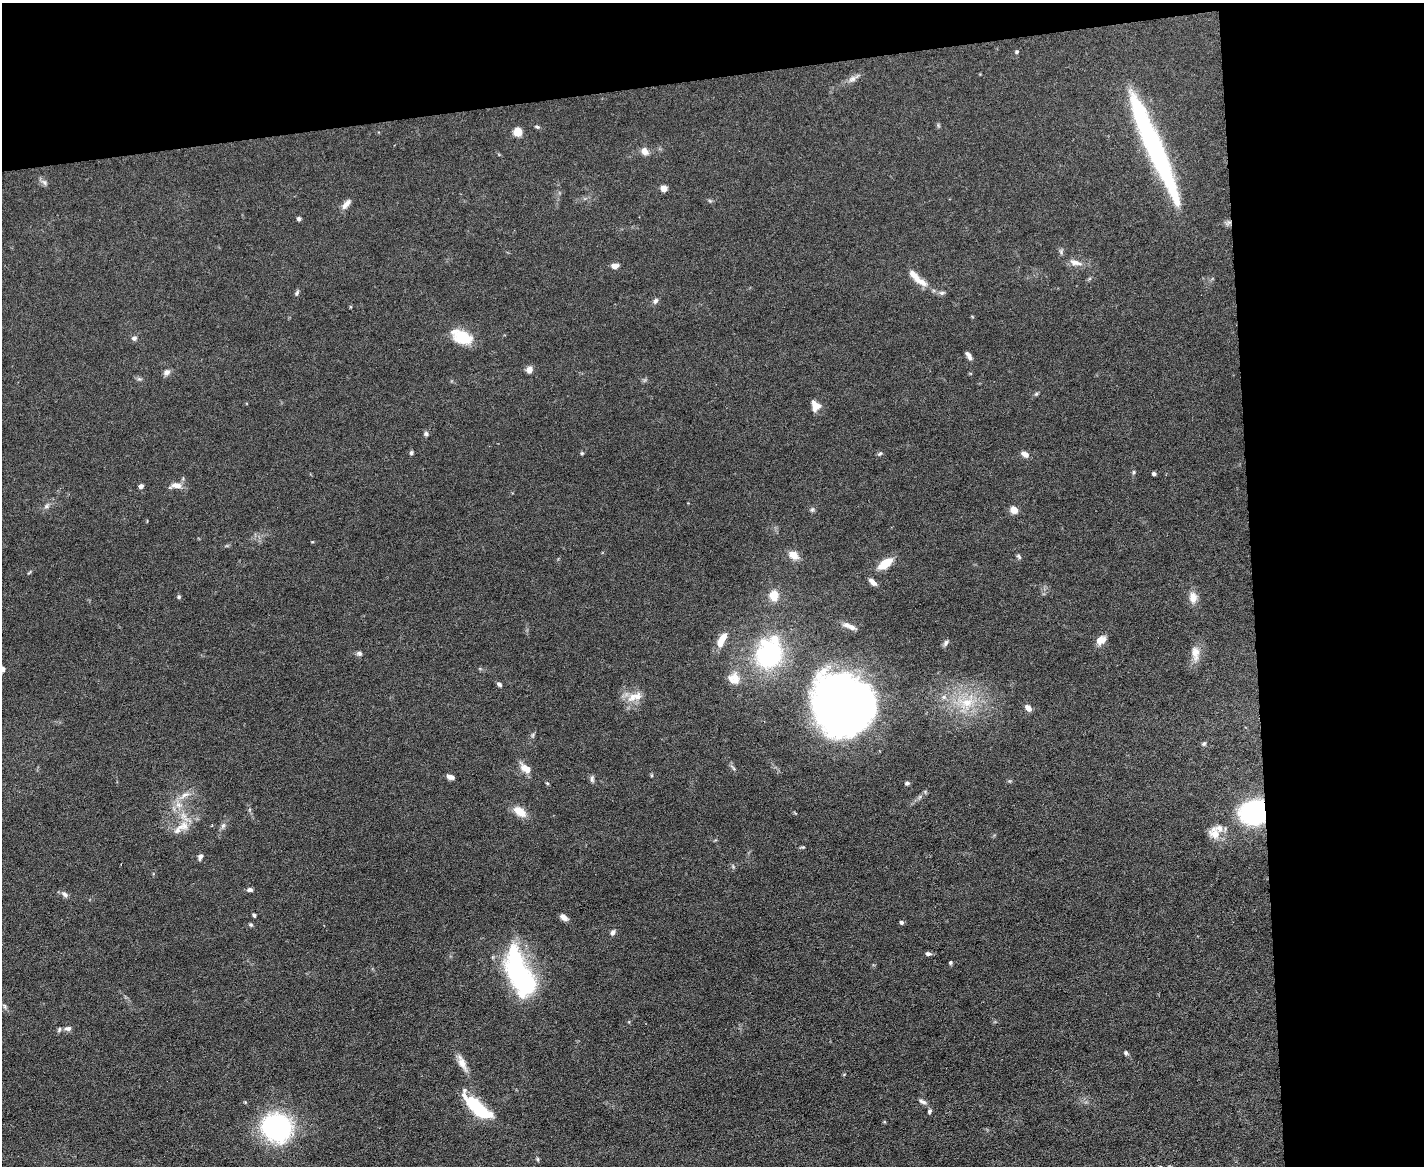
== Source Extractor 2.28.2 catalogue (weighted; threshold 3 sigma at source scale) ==
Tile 3 of 3 x 4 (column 3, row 1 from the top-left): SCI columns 2975-4396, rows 3493-4656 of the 4635 x 4656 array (HDU 1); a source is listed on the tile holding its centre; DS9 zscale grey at full resolution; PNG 1426 x 1168 px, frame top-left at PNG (2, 3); no overlay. Shown black and unused: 19% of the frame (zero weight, under 5 of 9 exposures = <1% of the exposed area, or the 3 px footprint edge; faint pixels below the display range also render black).
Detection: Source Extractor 2.28.2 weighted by HDU 2 'WHT'; one run over the whole footprint, this tile lists its part. Background 0.0889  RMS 0.0045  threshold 0.0184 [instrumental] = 3 sigma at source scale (4.09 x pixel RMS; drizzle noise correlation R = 1.36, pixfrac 0.8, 0.05/0.05 arcsec/px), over >= 5 px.
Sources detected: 103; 3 inside a brighter object's white glare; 1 long thin detection or spike segment (spike, bleed or trail) — not listed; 8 inside a brighter listed object's ellipse — not listed separately; the other 91 listed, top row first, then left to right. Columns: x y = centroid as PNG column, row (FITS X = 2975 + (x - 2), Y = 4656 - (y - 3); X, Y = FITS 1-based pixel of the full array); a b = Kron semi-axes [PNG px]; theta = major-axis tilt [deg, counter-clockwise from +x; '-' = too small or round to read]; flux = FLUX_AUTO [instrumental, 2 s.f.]
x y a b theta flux
1017 52 4 4 - 0.66
853 78 16 7 26 2.3
537 127 6 4 -21 0.64
517 132 7 6 - 6.3
644 151 7 6 - 3.9
44 182 9 5 -50 1.2
664 188 6 5 - 3.4
346 204 16 6 52 2.4
299 219 5 5 - 0.82
1075 262 17 7 -16 3.1
615 266 7 5 1 2.6
914 275 21 9 -49 4.4
297 293 9 4 71 0.79
942 293 8 6 1 1
655 301 8 6 57 1.2
462 337 24 13 -24 12
134 338 6 6 - 1.2
969 356 11 5 -59 1.8
529 369 7 6 - 2.5
167 372 9 7 38 1.7
1036 394 6 5 - 0.61
815 406 11 9 -64 3.9
426 434 6 6 - 0.87
411 453 6 4 76 0.62
582 453 5 4 - 0.51
880 454 7 4 21 0.64
1025 454 9 6 -28 2.2
1134 472 5 4 - 0.59
1154 474 4 4 - 1
176 485 16 7 3 3
141 486 5 5 - 1.2
46 506 7 5 22 1
812 509 7 5 68 0.81
1014 510 8 7 - 3.5
794 555 11 8 -36 4.2
1019 556 8 4 -49 0.71
885 564 13 7 35 10
29 572 7 3 45 0.44
872 582 10 5 -42 2.2
774 595 9 8 - 7.2
179 597 5 4 - 0.57
1193 597 13 9 -85 4.2
847 625 11 7 -10 2.1
723 638 12 7 56 4.5
1101 640 12 9 32 3.7
946 643 9 5 59 1.1
359 653 7 6 - 1
1195 653 22 10 -87 4.6
769 654 28 25 86 52
2 669 7 6 - 1.5
734 679 17 15 -57 5.4
499 684 6 4 -44 1
632 697 16 11 44 5.2
944 697 6 6 - 1.3
845 701 56 52 -39 300
967 703 19 13 23 10
1028 708 9 6 -49 2.3
533 735 6 4 88 0.63
1204 744 7 5 49 0.72
524 768 13 10 -51 3.5
450 777 8 5 -16 1.8
592 779 9 5 -83 1
547 783 5 3 - 0.46
907 783 5 4 - 0.88
185 795 14 6 33 2.8
179 805 10 8 -32 2.8
520 812 15 9 -36 6
1254 812 23 19 14 63
184 826 14 13 - 5.2
223 826 9 6 63 1.2
1215 833 17 14 -45 5.7
200 857 8 5 70 1.2
250 890 7 5 -6 1.1
65 894 10 6 -42 1.5
254 915 4 3 - 1
564 917 8 6 -40 2.2
901 922 5 5 - 0.88
251 924 5 5 - 0.63
613 932 7 5 63 1.3
928 954 7 5 3 1.1
950 962 4 4 - 0.6
521 978 59 24 -69 61
4 1006 9 5 -67 0.96
68 1028 9 6 7 1.7
1126 1053 5 4 - 0.82
462 1063 24 8 -64 4
923 1102 11 5 -20 1.4
474 1104 20 10 -43 24
929 1111 7 5 65 0.81
277 1127 22 20 -24 95
538 1159 6 4 -88 0.54
Overlapping masked pixels (flux is a lower limit): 1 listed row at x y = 1254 812
Isophote crosses this tile's border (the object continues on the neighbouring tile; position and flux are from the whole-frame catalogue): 1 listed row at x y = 2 669